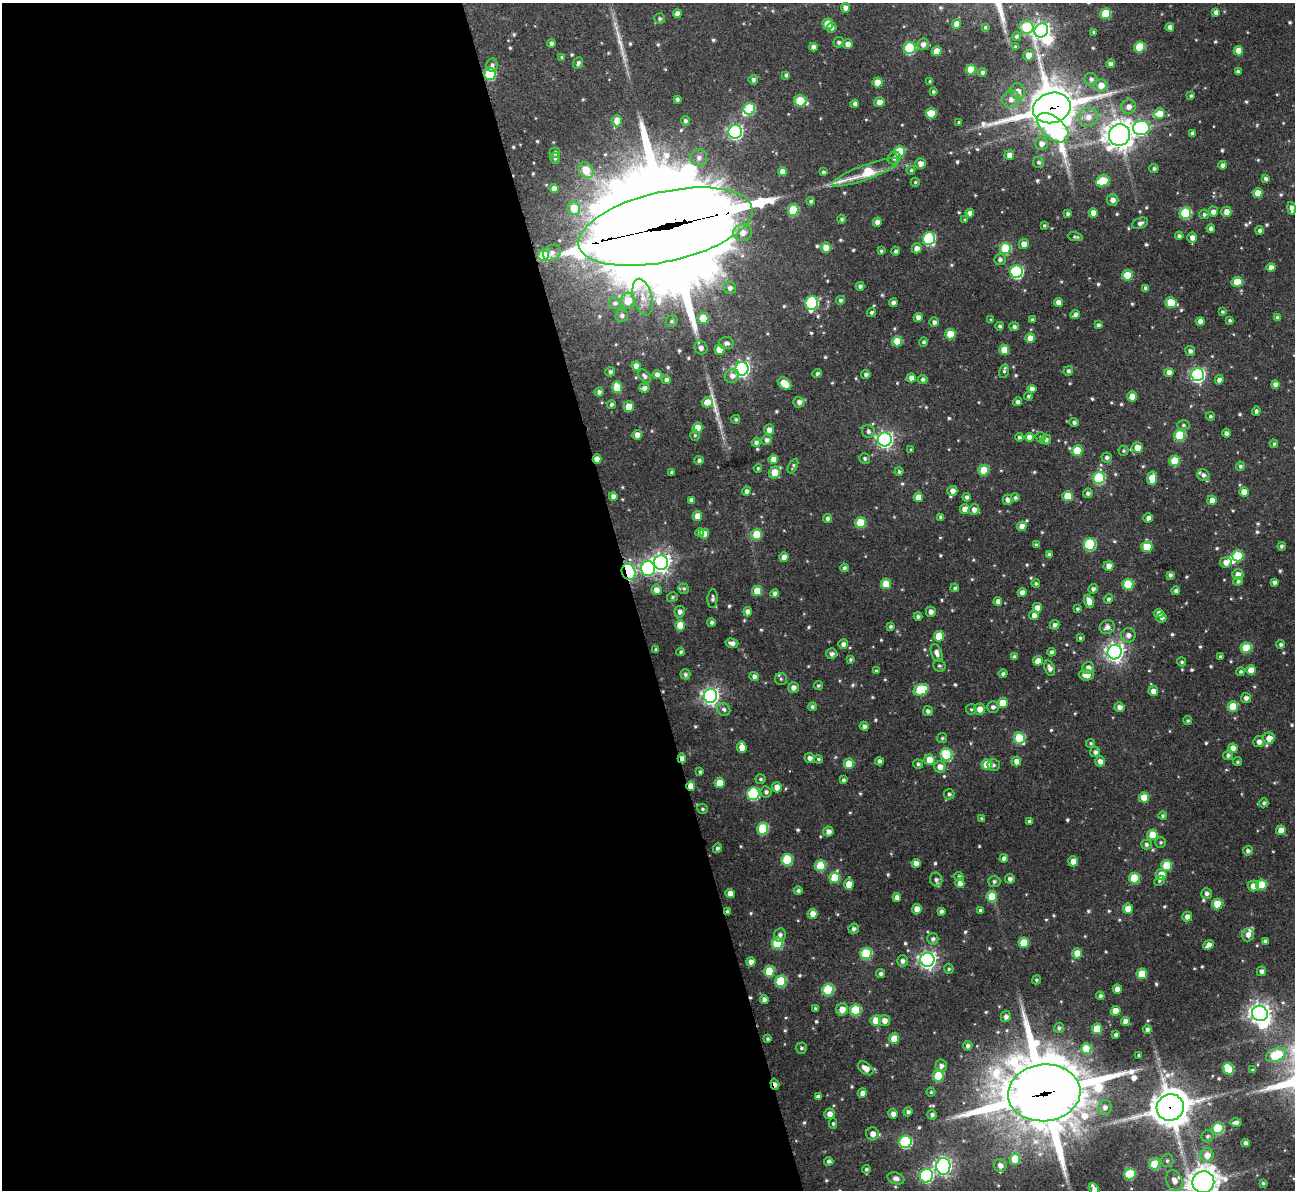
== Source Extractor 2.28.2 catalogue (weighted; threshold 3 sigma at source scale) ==
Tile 9 of 4 x 4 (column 1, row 3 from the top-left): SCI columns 1-1293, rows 1329-2516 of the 5177 x 5158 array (HDU 1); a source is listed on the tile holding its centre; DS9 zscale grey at full resolution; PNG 1297 x 1192 px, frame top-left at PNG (2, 3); each listed source drawn as its Kron ellipse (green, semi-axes under 4 px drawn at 4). Shown black and unused: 49% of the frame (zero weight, under 3 of 4 exposures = <1% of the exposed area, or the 3 px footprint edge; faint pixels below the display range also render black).
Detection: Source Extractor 2.28.2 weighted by HDU 2 'WHT'; one run over the whole footprint, this tile lists its part. Background 0.162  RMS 0.0078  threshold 0.0349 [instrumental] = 3 sigma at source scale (4.5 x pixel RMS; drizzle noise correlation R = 1.50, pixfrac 1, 0.05/0.05 arcsec/px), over >= 5 px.
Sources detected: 683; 3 inside a brighter object's white glare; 1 cosmic-ray / hot-pixel residue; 2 long thin detections or spike segments (spike, bleed or trail) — neither listed nor drawn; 9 inside a brighter listed object's ellipse — not listed separately; of the other 668, all 500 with FLUX_AUTO >= 1.26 (the completeness limit of this list) listed and drawn (168 fainter detections not listed), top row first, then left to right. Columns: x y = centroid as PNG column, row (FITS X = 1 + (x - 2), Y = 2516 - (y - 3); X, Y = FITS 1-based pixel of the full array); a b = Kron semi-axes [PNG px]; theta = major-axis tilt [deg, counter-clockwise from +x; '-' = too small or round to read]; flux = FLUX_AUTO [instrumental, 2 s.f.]
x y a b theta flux
846 8 4 4 - 5.8
1216 12 4 4 - 4.1
677 14 4 4 - 5.4
1106 14 5 5 - 37
660 18 5 5 - 1.8
828 24 5 5 - 17
957 24 5 4 - 7.5
985 27 3 3 - 1.3
1026 27 7 6 - 47
1170 27 4 4 - 4.7
832 28 5 5 - 2.6
1041 30 7 6 - 370
1094 32 3 3 - 1.3
1016 36 5 4 - 1.8
839 42 5 5 - 2.2
551 44 4 4 - 2.6
848 44 5 5 - 4.9
923 44 6 5 - 4.4
813 47 4 4 - 4.1
1015 47 4 3 - 1.7
1140 47 5 5 - 33
910 48 6 5 - 67
937 51 5 5 - 12
1238 51 5 4 - 8.8
1028 55 5 5 - 7.7
562 57 4 4 - 1.3
578 63 6 4 66 2.6
1110 64 4 4 - 3.2
492 65 6 5 - 2.4
971 69 5 5 - 19
982 72 4 4 - 2.3
1238 72 4 4 - 3
490 74 6 5 - 64
786 75 4 4 - 1.8
1091 79 6 6 - 2.8
753 80 4 4 - 2.6
930 81 4 3 - 1.8
878 82 5 5 - 13
1101 85 6 6 - 8.8
1018 91 8 7 - 7.1
933 92 4 4 - 1.5
1191 96 3 3 - 1.3
677 99 4 4 - 2.6
1011 99 9 8 - 6.2
800 101 6 5 - 37
879 102 5 4 - 6
855 104 4 4 - 2.9
1129 107 7 7 - 5.3
1052 108 19 15 14 3200
749 109 6 5 - 52
931 113 5 5 - 21
1160 114 5 5 - 13
1088 117 10 9 - 7.7
617 121 6 5 - 12
685 121 5 4 - 2.4
959 122 3 3 - 1.3
1053 128 19 10 -41 130
1141 128 8 7 - 140
735 132 7 6 - 210
1192 133 4 4 - 3
1119 135 11 10 - 930
1041 144 6 6 - 5.2
900 152 5 5 - 31
555 153 5 5 - 2.6
1009 155 5 5 - 5.8
555 158 5 4 - 1.3
699 158 8 8 - 4.7
894 158 7 6 - 2.3
1039 162 6 5 - 1.9
920 163 5 5 - 4.9
1223 165 4 4 - 3.4
1154 168 5 4 - 1.8
586 170 8 6 -57 14
911 170 4 4 - 1.3
782 172 4 4 - 5.7
823 172 4 3 - 1.6
865 172 35 7 20 42
1265 178 4 4 - 2.1
1102 181 7 5 21 38
915 182 4 4 - 1.3
554 189 4 4 - 5.2
1258 193 5 5 - 11
1112 200 6 5 - 5.1
811 201 4 4 - 1.7
574 208 6 6 - 16
1291 208 6 4 -78 3.8
793 210 5 5 - 42
1213 212 5 5 - 4.5
1226 212 5 5 - 7.2
970 213 4 4 - 4.4
1093 213 4 4 - 6.6
1185 213 6 5 - 57
1068 214 4 3 - 1.9
1204 214 5 5 - 1.9
842 219 4 4 - 1.8
965 220 3 3 - 1.4
877 222 4 4 - 5.9
1140 223 8 5 23 3.6
1044 225 3 3 - 1.3
665 227 89 35 12 39000
1211 228 4 4 - 3.2
1260 230 4 4 - 2.5
743 233 9 8 - 8.3
1179 236 4 4 - 2.3
1075 237 8 4 -11 1.6
1192 237 5 5 - 5.2
929 239 6 6 - 94
1024 244 5 5 - 6.7
826 248 5 5 - 9.6
917 248 5 5 - 5
1005 248 5 5 - 41
881 251 4 3 - 1.5
896 251 4 4 - 2.1
552 253 9 7 33 4.2
543 255 5 5 - 35
1000 260 6 5 - 2.9
1271 267 4 4 - 5.3
1017 272 6 6 - 110
1127 275 5 5 - 25
1237 282 5 5 - 21
860 286 4 4 - 2.5
730 288 6 6 - 3.5
1145 288 4 4 - 2.1
643 297 19 9 -76 10
840 300 4 4 - 2
628 301 8 7 - 13
1058 302 4 4 - 6.6
615 303 6 6 - 2.2
812 303 7 6 - 88
893 303 4 4 - 3.3
1171 303 5 5 - 27
871 312 5 4 - 1.8
1222 312 4 3 - 1.3
1075 315 5 4 - 3.4
622 316 6 6 - 2.5
918 317 4 4 - 5.1
703 318 5 5 - 22
1277 318 4 3 - 2.1
991 320 4 3 - 1.3
1032 320 4 4 - 1.5
1230 320 4 3 - 1.7
672 321 6 5 - 1.7
1200 321 4 4 - 5
934 322 5 4 - 3
1098 325 4 4 - 2.4
1000 326 4 4 - 1.9
1014 327 5 4 - 2.4
950 334 5 5 - 19
1030 338 5 4 - 10
897 341 5 5 - 17
923 342 5 4 - 1.9
726 343 7 6 - 3.1
701 348 7 6 - 3.4
719 350 5 5 - 13
1004 350 5 5 - 14
1190 351 5 4 - 3
636 366 4 4 - 5.8
742 369 7 6 - 270
1004 371 7 4 76 1.8
1068 371 5 4 - 2.3
610 372 5 4 - 2.2
1169 372 4 4 - 5.4
817 373 5 4 - 2
866 374 5 4 - 2.2
657 375 4 4 - 4.1
1198 375 6 6 - 200
645 376 8 5 -46 2.6
732 376 7 6 - 4.5
911 378 4 4 - 5.5
923 379 5 4 - 2.2
666 380 4 4 - 3.3
1219 380 4 4 - 3.6
784 384 7 5 -36 15
1275 384 4 4 - 4
617 387 6 5 - 18
644 388 5 4 - 3.6
1032 389 4 4 - 5.2
599 392 4 4 - 2.9
1028 396 4 4 - 1.5
1132 397 5 5 - 11
707 402 5 5 - 9.3
799 402 5 5 - 3.9
1018 402 4 4 - 2.8
611 404 4 4 - 2.1
629 407 5 5 - 14
1256 411 5 3 - 1.8
1210 416 4 4 - 1.3
736 419 4 4 - 1.4
1074 422 4 4 - 2.5
1183 425 6 5 - 1.8
698 428 5 5 - 11
769 430 5 5 - 4.8
868 431 6 6 - 2.7
1226 433 4 4 - 2.5
637 435 5 4 - 5.7
695 435 5 4 - 1.3
1180 435 5 5 - 43
1019 437 4 4 - 2.1
1029 437 4 4 - 5.5
1041 437 5 5 - 1.5
1046 439 5 5 - 2.7
767 440 5 5 - 3.2
885 440 7 7 - 290
756 442 4 4 - 2.7
1274 444 4 4 - 1.4
1137 447 5 5 - 10
911 449 4 3 - 1.3
1077 451 5 5 - 29
1123 451 5 5 - 1.3
1107 457 5 5 - 2.3
865 458 6 5 - 1.5
597 459 5 4 - 5.8
773 459 5 5 - 7
699 460 5 4 - 2.5
1174 461 5 5 - 22
793 466 8 4 62 1.6
1240 466 4 4 - 1.8
758 468 4 4 - 1.5
984 470 5 5 - 25
899 471 4 4 - 1.9
672 472 4 3 - 1.9
775 473 6 5 - 19
1203 475 6 5 - 3
1099 478 6 6 - 75
1152 478 7 5 82 15
746 491 4 4 - 3.1
952 491 5 5 - 4.8
1244 492 4 4 - 9
1088 493 5 5 - 2.4
613 496 4 4 - 4
1067 496 5 5 - 18
918 497 5 4 - 9
967 497 4 4 - 2.6
1015 498 4 4 - 1.8
691 500 4 4 - 3
1007 500 5 5 - 3.8
1212 500 5 5 - 6.5
965 509 5 5 - 7.3
974 509 5 5 - 4.9
697 516 5 4 - 8.1
941 517 4 4 - 2.1
1148 518 5 4 - 3.9
827 519 4 4 - 2.7
860 523 5 5 - 31
1022 526 5 4 - 6.6
700 532 4 4 - 3.9
704 534 5 4 - 6.2
757 534 5 5 - 25
1036 544 4 4 - 1.7
1090 544 6 6 - 74
1281 546 4 4 - 1.8
1147 547 5 5 - 21
1049 555 4 4 - 2.5
1238 556 5 5 - 35
784 557 5 4 - 5.9
1226 562 6 5 - 4.8
661 563 7 7 - 450
1109 566 5 5 - 6.4
648 568 7 7 - 130
844 568 4 4 - 2.3
629 572 8 6 -67 150
1238 574 5 5 - 5.8
1170 575 4 4 - 2.3
1238 581 4 4 - 2.2
1274 582 4 4 - 3
1036 583 4 3 - 1.3
886 584 5 5 - 18
1128 584 5 5 - 28
955 588 4 3 - 1.8
684 589 5 5 - 1.5
1093 589 5 4 - 2.7
656 590 5 5 - 5.9
757 591 5 5 - 14
1176 591 4 4 - 2.6
775 593 4 4 - 3.1
1022 593 4 4 - 5.8
672 597 5 4 - 1.4
713 599 9 5 86 2.5
1108 599 5 4 - 2
998 601 4 4 - 4.3
1089 601 7 5 -67 8.4
1037 608 5 4 - 6.1
1077 609 4 3 - 1.6
680 612 6 5 - 3.7
748 612 4 4 - 4.5
931 612 5 5 - 4.1
1159 613 5 4 - 5.2
1034 615 5 5 - 6.2
918 616 4 4 - 2.2
1161 618 5 5 - 2.5
711 622 4 4 - 2.1
680 625 5 5 - 13
1055 625 5 4 - 3
891 626 4 3 - 1.5
1107 627 8 6 30 4.8
1128 635 7 7 - 4.6
939 636 5 5 - 20
1080 638 4 4 - 1.4
732 643 6 4 -16 4
843 644 5 5 - 3.9
1281 644 4 4 - 2.1
1246 648 5 5 - 32
656 649 4 4 - 1.5
681 652 4 3 - 1.6
1051 652 4 4 - 2.5
1115 652 7 7 - 430
937 653 9 5 -69 4.8
832 654 5 5 - 3.1
1220 656 3 3 - 1.4
1014 657 4 4 - 3.2
850 659 4 3 - 1.5
1038 661 5 4 - 8
1182 662 4 4 - 1.4
939 666 6 5 - 1.9
1050 668 8 5 -69 4.1
1088 668 6 5 - 4.6
1251 670 5 5 - 11
876 671 4 3 - 1.4
1241 672 4 4 - 1.8
685 674 5 5 - 2.2
1003 674 4 4 - 2.2
1086 675 8 5 -3 7.7
754 676 5 4 - 3.5
781 679 6 6 - 1.8
818 685 5 4 - 1.4
793 687 5 5 - 4.7
921 690 8 5 22 42
1153 691 5 5 - 6
710 696 7 7 - 360
1246 698 5 5 - 3.5
1002 703 5 5 - 15
1233 706 5 5 - 24
812 707 4 4 - 2
993 707 6 6 - 2.9
1119 707 5 5 - 4.1
724 709 7 6 - 2.4
971 709 5 5 - 1.3
980 709 5 5 - 7.2
928 711 5 5 - 3
1188 721 4 4 - 1.4
864 726 4 4 - 2.7
942 738 5 5 - 1.4
1019 738 6 5 - 40
1269 738 6 5 - 8.1
1259 742 5 5 - 4.4
1091 743 4 4 - 1.5
742 747 5 4 - 8.5
1233 748 5 5 - 8.1
1095 752 5 5 - 3
946 754 6 6 - 50
1228 755 5 5 - 2.3
682 758 5 4 - 3.9
809 758 5 5 - 3.8
818 759 4 4 - 1.3
929 760 5 5 - 12
879 761 4 4 - 2.9
1016 761 5 5 - 5.7
1100 761 5 5 - 4.9
1237 762 4 4 - 1.4
849 764 5 5 - 16
918 764 5 4 - 1.7
987 765 5 5 - 18
994 765 6 6 - 1.9
940 767 6 5 - 6.7
700 772 4 3 - 1.5
761 779 5 5 - 1.5
843 780 4 3 - 1.9
719 783 5 5 - 13
691 786 5 4 - 8.1
777 787 5 5 - 7.6
766 792 5 5 - 2.6
753 794 6 6 - 90
949 794 5 5 - 2.1
1144 797 5 5 - 15
1264 803 4 4 - 1.6
702 809 5 5 - 1.4
1163 815 4 4 - 1.7
982 819 4 4 - 1.7
1029 821 3 3 - 1.8
763 829 6 5 - 53
1281 830 5 5 - 8.1
828 832 5 5 - 4.5
1152 835 5 5 - 16
1161 842 5 5 - 1.5
1146 844 5 5 - 2.5
717 848 5 4 - 2
1248 851 5 5 - 2.7
1004 858 4 4 - 3.5
787 860 6 5 - 51
1073 861 5 5 - 8.1
916 863 4 4 - 6.1
1166 865 5 5 - 25
820 866 5 5 - 32
1161 875 5 5 - 11
959 876 4 4 - 1.8
835 878 5 5 - 28
1134 878 5 5 - 31
936 879 7 6 - 2.7
1010 879 5 5 - 3
994 881 6 5 - 2.1
1159 881 6 4 46 1.5
960 883 5 4 - 4.7
849 884 5 5 - 11
1261 885 5 5 - 31
1253 886 5 5 - 7
798 890 4 4 - 2.3
730 893 4 4 - 6.9
1207 893 5 5 - 2.7
897 897 4 4 - 4.6
992 897 5 5 - 22
1217 904 5 5 - 25
917 909 5 4 - 7.7
1128 909 5 5 - 9.7
980 910 4 3 - 1.8
941 911 4 3 - 2.6
727 912 4 3 - 2.3
812 914 5 5 - 7
1187 916 5 5 - 4.7
854 929 5 5 - 2.6
780 935 7 6 - 3.1
1248 935 7 6 - 4.8
933 939 6 5 - 2.7
1265 941 4 4 - 2.5
777 943 6 5 - 46
1024 943 5 5 - 20
1208 945 6 4 42 4.8
866 953 6 5 - 57
1077 953 5 5 - 13
927 960 7 7 - 370
902 961 5 5 - 3.4
751 962 4 4 - 5.6
949 969 5 4 - 1.6
769 971 5 5 - 27
1261 971 5 4 - 3.3
881 974 4 4 - 2.4
1142 974 5 5 - 21
1036 980 5 4 - 1.4
781 981 5 5 - 47
1117 989 4 4 - 6.2
828 990 6 5 - 55
1100 996 4 4 - 2.7
764 1000 4 4 - 4.2
815 1008 4 4 - 1.3
842 1009 6 5 - 9.5
855 1010 5 5 - 43
1116 1011 5 5 - 13
1260 1013 8 7 - 590
1006 1017 5 5 - 3
876 1020 5 5 - 15
884 1021 5 5 - 5.6
1125 1021 4 4 - 6.1
1059 1028 5 5 - 2.1
1097 1029 5 5 - 22
1147 1029 4 4 - 2.5
1116 1035 4 3 - 2
768 1039 3 3 - 1.6
894 1039 5 5 - 15
968 1046 4 4 - 2.8
801 1048 5 5 - 1.7
1086 1049 5 5 - 21
1139 1055 3 3 - 1.3
1276 1055 10 6 22 35
941 1066 6 6 - 3.4
866 1068 9 5 -37 7.4
1228 1069 6 5 - 32
1253 1070 3 3 - 1.5
938 1076 6 5 - 36
775 1084 6 3 -73 3.9
931 1092 4 4 - 1.3
862 1093 5 4 - 5.1
1044 1093 36 28 6 8200
818 1097 4 4 - 3.3
1105 1107 7 6 - 4.1
1170 1107 14 13 - 2000
908 1112 5 4 - 2.4
829 1114 5 5 - 5.5
893 1114 5 4 - 4.4
932 1115 5 4 - 2.4
1236 1122 6 3 2 2.8
833 1124 5 4 - 1.5
1218 1128 5 5 - 50
873 1134 6 6 - 6.4
1208 1136 6 6 - 2
905 1142 6 6 - 86
1246 1143 4 4 - 3.7
1207 1155 7 6 - 8.3
1015 1159 5 5 - 25
829 1161 4 4 - 2.4
1167 1161 6 6 - 2.2
1155 1164 5 5 - 32
1000 1165 6 6 - 5.5
943 1166 8 7 - 300
866 1169 4 4 - 1.6
1130 1174 6 5 - 40
926 1176 7 6 - 130
896 1178 8 5 -17 4.2
1174 1181 11 8 -70 8
1203 1182 11 10 - 1100
1263 1183 4 4 - 1.5
1094 1189 7 4 -63 8.3
Overlapping masked pixels (flux is a lower limit): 12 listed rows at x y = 490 74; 1052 108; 1088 117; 665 227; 597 459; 629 572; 682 758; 691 786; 727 912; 775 1084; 1044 1093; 1170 1107
Isophote crosses this tile's border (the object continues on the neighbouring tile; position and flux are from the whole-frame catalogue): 2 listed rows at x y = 1203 1182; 1094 1189